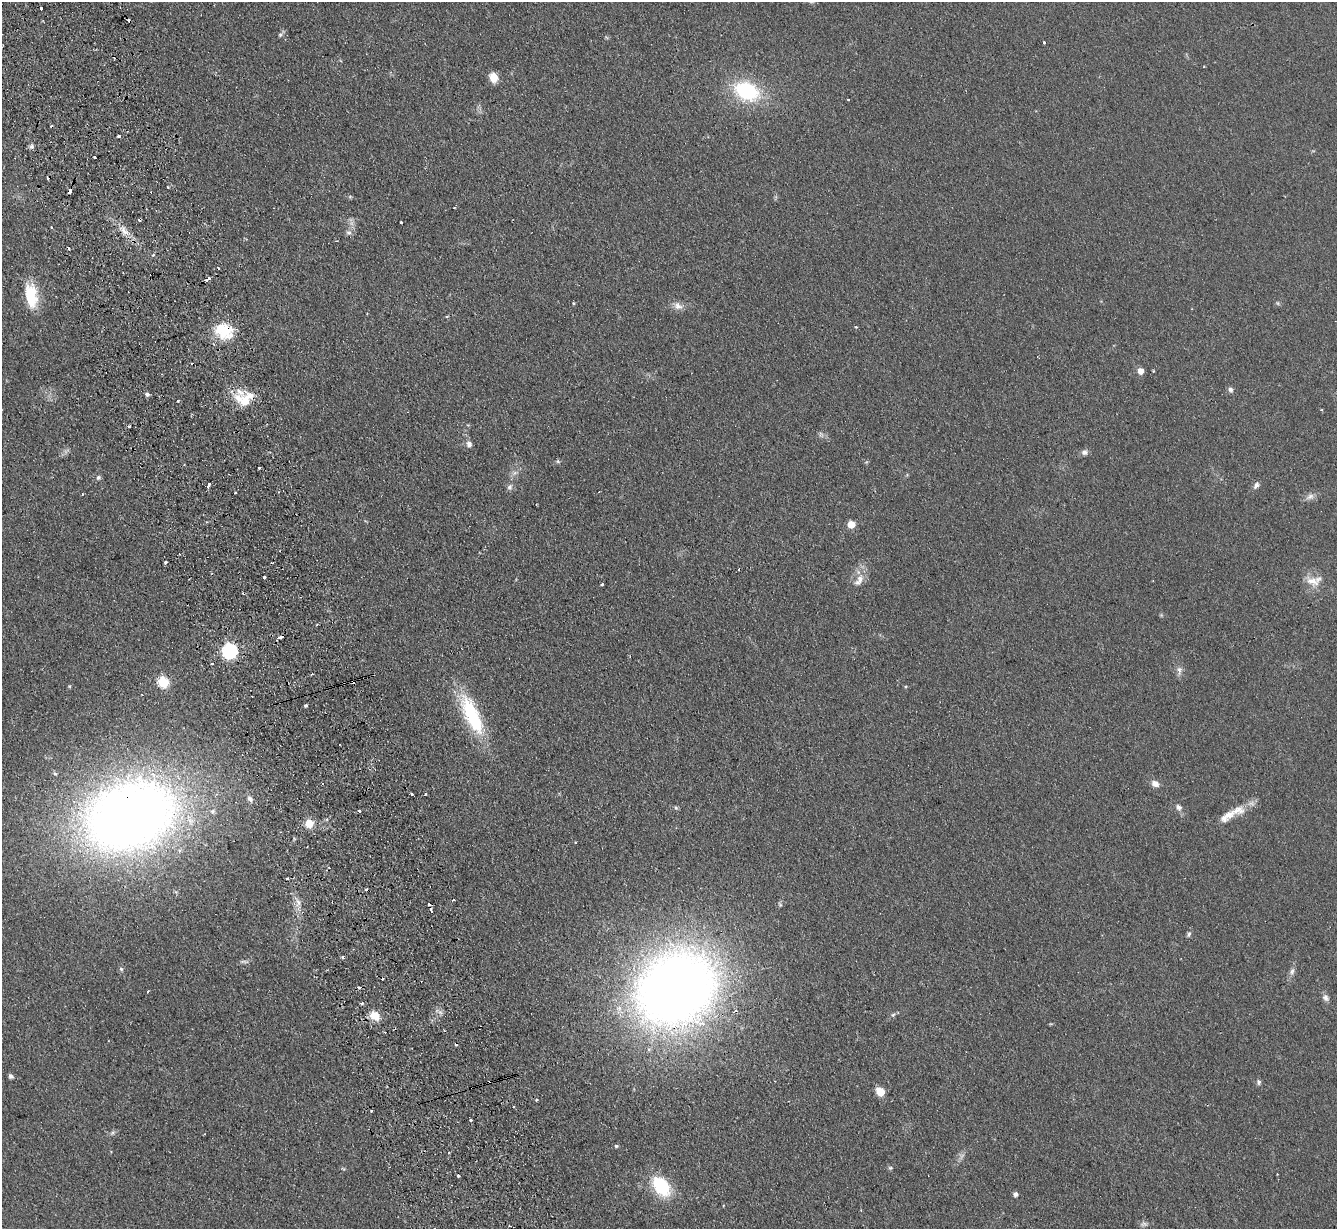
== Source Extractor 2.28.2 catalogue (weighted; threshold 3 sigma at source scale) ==
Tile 11 of 4 x 4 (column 3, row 3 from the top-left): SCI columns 2721-4055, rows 1386-2612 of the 5439 x 5351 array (HDU 1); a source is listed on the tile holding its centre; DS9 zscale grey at full resolution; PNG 1339 x 1231 px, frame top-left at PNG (2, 2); no overlay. Shown black and unused: <1% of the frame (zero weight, under 2 of 3 exposures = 3% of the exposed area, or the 3 px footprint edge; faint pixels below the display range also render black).
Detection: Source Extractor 2.28.2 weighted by HDU 2 'WHT'; one run over the whole footprint, this tile lists its part. Background 0.0751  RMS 0.0075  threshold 0.0339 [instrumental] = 3 sigma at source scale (4.5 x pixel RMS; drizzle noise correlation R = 1.50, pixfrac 1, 0.05/0.05 arcsec/px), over >= 5 px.
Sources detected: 121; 25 cosmic-ray / hot-pixel residue — not listed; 5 inside a brighter listed object's ellipse — not listed separately; the other 91 listed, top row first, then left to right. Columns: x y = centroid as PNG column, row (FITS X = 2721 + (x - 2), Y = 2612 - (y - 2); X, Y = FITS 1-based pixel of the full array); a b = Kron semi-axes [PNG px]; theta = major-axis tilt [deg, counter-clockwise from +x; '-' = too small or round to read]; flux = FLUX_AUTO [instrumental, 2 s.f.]
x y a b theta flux
41 8 3 3 - 3.2
280 35 6 5 - 1.3
1044 42 4 2 - 0.69
493 77 10 8 -80 8.7
747 91 23 16 -20 61
848 100 3 2 - 1
119 136 3 3 - 3.1
31 147 6 6 - 1.9
95 157 3 2 - 1.5
70 191 4 3 - 5.8
350 197 6 4 0 0.99
454 208 4 3 - 0.64
401 222 3 3 - 2
124 231 15 7 -57 6.2
349 232 8 4 -8 1.7
68 248 3 3 - 4.6
208 279 5 3 - 6.7
31 295 30 14 -82 24
573 303 3 3 - 0.8
678 306 13 9 -33 4.6
447 316 5 3 - 0.64
856 327 4 3 - 0.94
224 331 24 19 -27 25
1140 371 5 5 - 8.2
1230 390 7 6 - 2
147 394 5 4 - 2.3
178 401 3 3 - 0.68
245 401 12 11 - 12
129 426 3 3 - 1.9
469 444 8 7 - 2.9
1084 452 8 7 - 2.6
558 461 6 5 - 1.1
259 467 3 3 - 2.7
98 478 6 5 - 1.6
209 485 5 3 - 4.7
1256 485 9 6 56 2.6
510 487 9 7 63 2.5
1310 497 13 7 30 3.6
851 524 5 5 - 14
165 562 3 3 - 1.6
265 577 3 3 - 2
859 580 19 9 60 7.7
1312 581 21 11 -19 9.4
602 584 3 3 - 1.5
280 637 4 3 - 4.7
229 651 7 6 - 150
212 664 3 3 - 0.91
1179 669 9 7 -71 2.9
312 674 3 2 - 0.85
353 681 4 3 - 7
163 682 6 6 - 55
69 686 5 3 - 0.67
306 705 4 3 - 1.4
472 715 51 16 -65 55
1155 784 9 7 -33 4.4
411 794 3 3 - 2.5
425 794 3 3 - 1
250 799 8 5 -58 2.5
1178 807 10 7 -38 2.9
1238 810 21 11 9 10
359 811 3 3 - 1.3
130 816 99 69 18 670
309 823 5 5 - 23
453 900 3 2 - 0.67
298 902 8 5 -45 2.6
780 905 6 5 - 1.1
1189 934 8 5 75 1.6
342 957 3 3 - 1.7
244 962 10 4 -5 1.7
121 969 6 5 - 1.3
1292 971 11 6 74 2.8
359 987 4 3 - 2.2
676 988 86 73 32 680
1326 998 10 8 -54 2.8
362 1003 4 3 - 1.3
440 1012 7 4 -19 1.9
893 1015 5 5 - 1.2
374 1016 13 11 -39 8.8
11 1076 7 5 -31 1.7
1259 1082 8 5 -89 1.6
880 1092 7 6 - 13
537 1100 3 3 - 1.4
371 1111 3 3 - 0.81
471 1120 3 2 - 1.5
204 1134 2 2 - 0.57
616 1146 5 4 - 1.2
890 1168 5 5 - 1.1
458 1175 3 3 - 1.6
661 1186 16 11 -52 52
1015 1194 4 4 - 2.9
1144 1224 10 5 5 2.2
Overlapping masked pixels (flux is a lower limit): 6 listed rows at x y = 70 191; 224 331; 280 637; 353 681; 130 816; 676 988